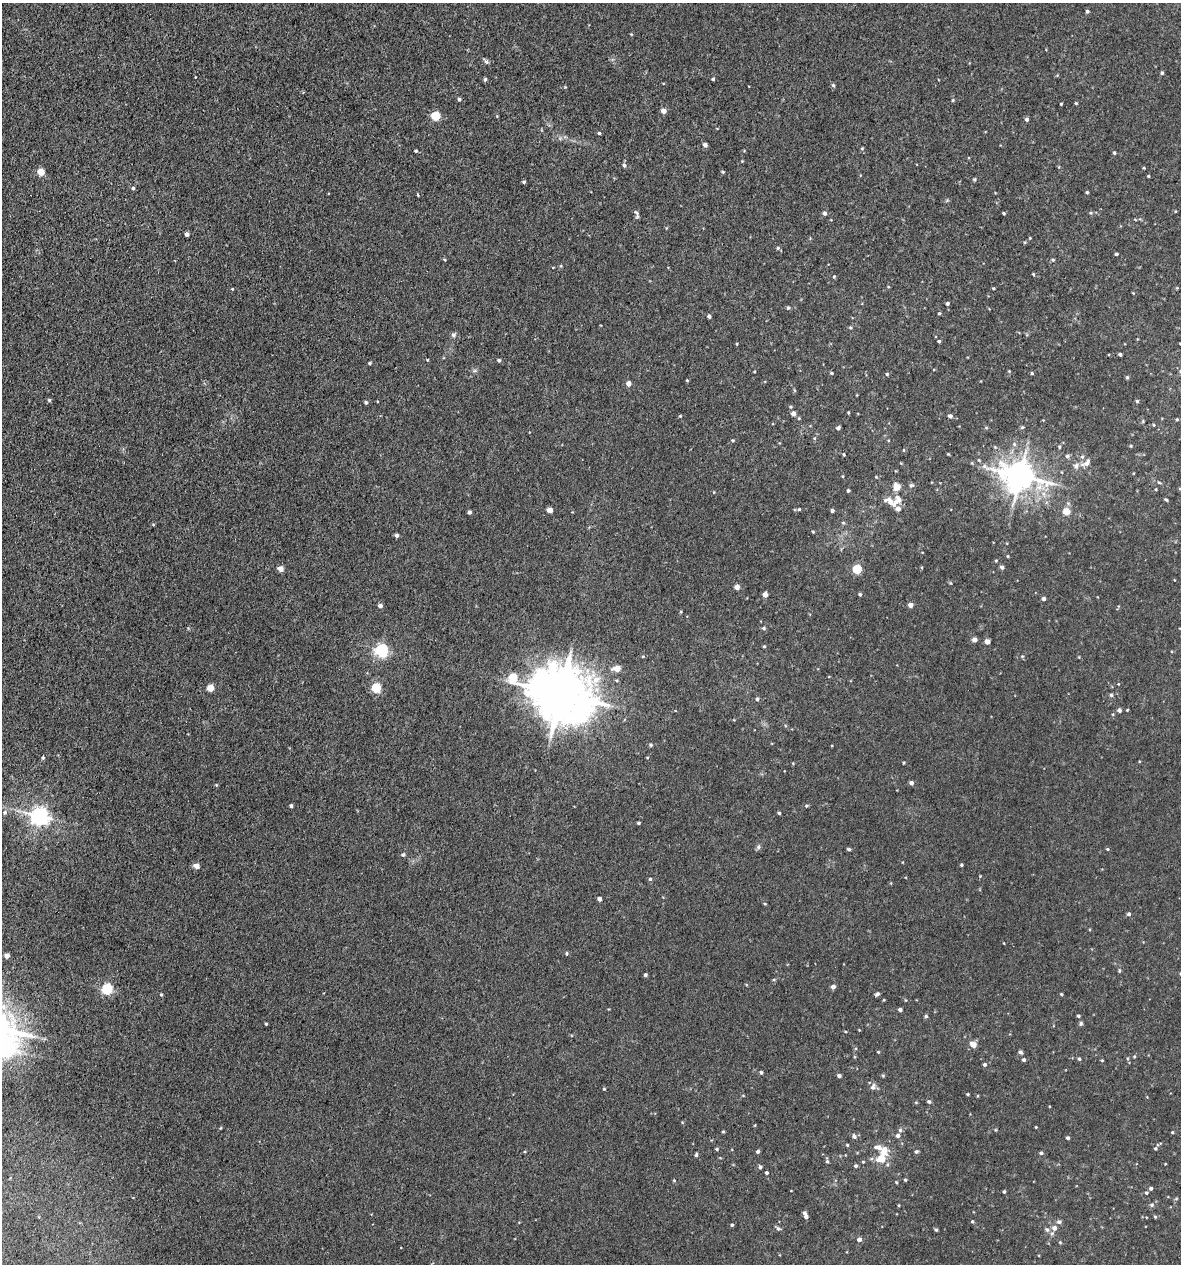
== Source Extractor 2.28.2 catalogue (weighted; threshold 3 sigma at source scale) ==
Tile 11 of 4 x 4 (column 3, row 3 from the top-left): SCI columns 2694-3872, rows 1312-2573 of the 5222 x 5150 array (HDU 1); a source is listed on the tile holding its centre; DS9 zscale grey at full resolution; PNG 1183 x 1266 px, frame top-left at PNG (2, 3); no overlay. Shown black and unused: <1% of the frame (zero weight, under 3 of 5 exposures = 5% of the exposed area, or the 3 px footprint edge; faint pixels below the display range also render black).
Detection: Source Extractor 2.28.2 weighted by HDU 2 'WHT'; one run over the whole footprint, this tile lists its part. Background 0.0181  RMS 0.0034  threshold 0.0152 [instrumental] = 3 sigma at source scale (4.5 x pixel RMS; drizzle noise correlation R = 1.50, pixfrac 1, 0.05/0.05 arcsec/px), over >= 5 px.
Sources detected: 230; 6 inside a brighter listed object's ellipse — not listed separately; the other 224 listed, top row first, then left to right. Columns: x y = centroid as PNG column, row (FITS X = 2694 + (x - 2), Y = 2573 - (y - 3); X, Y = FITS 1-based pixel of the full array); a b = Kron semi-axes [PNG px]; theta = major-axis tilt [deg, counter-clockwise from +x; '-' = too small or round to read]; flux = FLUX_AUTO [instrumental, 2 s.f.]
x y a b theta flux
1087 11 4 4 - 0.68
486 61 6 6 - 0.76
1162 73 4 4 - 0.47
485 79 4 3 - 0.57
713 79 4 3 - 0.44
833 85 5 4 - 0.55
565 87 4 4 - 0.25
459 99 4 4 - 0.63
953 100 4 4 - 0.35
1076 103 4 3 - 0.3
1061 104 3 2 - 0.3
663 111 5 4 - 2.3
435 116 5 5 - 15
1027 119 4 4 - 0.88
599 133 3 3 - 0.44
705 145 4 4 - 1.3
862 148 5 3 - 0.34
416 151 3 3 - 0.42
1114 153 4 3 - 0.45
742 161 3 3 - 0.23
624 165 5 4 - 0.87
1144 168 3 3 - 0.28
41 172 5 5 - 6.4
723 172 4 3 - 0.39
1148 176 3 3 - 0.4
974 179 5 3 - 0.37
524 182 4 3 - 0.46
133 188 5 4 - 0.53
1087 192 3 3 - 0.37
418 195 4 2 - 0.3
824 213 4 4 - 0.94
1004 213 3 3 - 0.4
1091 213 5 4 - 0.37
637 214 11 4 -74 0.76
187 234 4 4 - 1.2
1030 238 3 3 - 0.28
778 248 5 4 - 0.45
1116 254 4 3 - 0.47
1053 260 4 4 - 0.38
1033 274 5 4 - 0.29
834 277 4 3 - 0.36
993 288 3 3 - 0.37
232 289 4 4 - 0.27
947 303 4 3 - 0.76
788 307 5 4 - 0.42
939 313 4 3 - 0.47
709 316 4 4 - 0.8
850 328 5 4 - 0.38
453 335 7 6 - 0.76
939 341 3 3 - 0.43
737 344 4 3 - 0.26
1120 354 3 3 - 0.71
427 360 3 2 - 0.23
499 360 4 4 - 0.57
370 363 4 3 - 0.37
1009 371 4 3 - 0.3
832 373 5 3 - 0.4
1032 373 4 4 - 0.38
887 374 4 4 - 0.4
1127 377 5 4 - 0.45
687 380 3 3 - 0.3
628 384 4 4 - 2.4
794 390 5 3 - 0.31
49 400 5 4 - 0.48
1137 401 4 4 - 0.44
366 402 4 3 - 0.64
848 412 4 3 - 0.27
793 413 5 5 - 1.9
950 416 4 4 - 1.1
1177 419 3 3 - 0.36
1143 421 5 3 - 0.32
1154 425 4 3 - 0.3
1022 427 5 4 - 0.47
838 428 4 3 - 0.92
986 428 5 3 - 0.32
733 440 4 3 - 0.37
1131 446 4 3 - 0.36
1059 447 4 3 - 0.34
903 450 4 3 - 0.27
844 454 4 3 - 0.36
948 454 4 3 - 0.26
1067 456 5 5 - 0.7
1082 457 5 5 - 0.57
979 460 5 3 - 0.31
1086 464 13 6 12 1.3
1020 476 11 9 -13 540
876 477 4 3 - 0.27
1159 482 5 3 - 0.36
911 485 7 5 -9 0.66
896 487 5 5 - 4.7
1156 489 4 3 - 0.28
848 491 3 3 - 0.62
714 492 4 3 - 0.22
1166 500 5 3 - 0.4
890 502 18 8 -31 3.3
799 509 4 4 - 0.38
550 510 4 4 - 3
832 511 3 3 - 0.83
1066 511 8 8 - 2.9
469 512 4 3 - 0.88
843 523 5 4 - 0.36
153 525 5 3 - 0.27
813 532 4 3 - 0.3
397 535 4 4 - 0.84
1008 556 3 3 - 0.31
996 561 4 3 - 0.31
1002 567 5 4 - 0.89
280 569 4 4 - 2.9
857 569 5 5 - 16
737 587 4 4 - 2
860 594 4 3 - 0.5
765 595 4 4 - 2.3
1043 599 4 4 - 1
910 605 4 4 - 2.1
380 606 4 4 - 1.2
764 628 5 4 - 0.54
974 640 4 4 - 1.8
987 641 4 4 - 2.7
764 646 4 3 - 0.37
381 650 6 5 - 62
643 656 5 3 - 0.28
617 669 6 5 - 4
513 678 7 5 -57 13
210 688 5 4 - 5.8
376 688 5 5 - 19
561 694 19 15 -23 1800
1111 695 5 4 - 0.51
757 699 4 4 - 0.67
1119 710 4 4 - 0.99
1127 710 3 2 - 0.24
651 745 5 4 - 0.52
43 758 5 4 - 0.41
904 762 4 3 - 0.31
911 783 4 4 - 1.1
291 806 3 3 - 0.7
806 806 5 4 - 0.39
5 812 6 5 - 0.59
779 813 3 3 - 0.49
40 816 7 6 - 150
639 823 3 3 - 0.48
758 847 7 5 76 0.7
849 849 4 3 - 0.57
1107 849 4 4 - 0.34
403 855 5 4 - 0.58
961 865 3 3 - 0.42
196 866 5 4 - 2.5
650 879 4 4 - 0.46
599 899 4 4 - 1.5
765 904 5 3 - 0.27
1129 914 4 4 - 0.7
567 953 5 4 - 0.49
7 956 4 4 - 2
1119 971 5 3 - 0.33
645 975 4 3 - 0.74
833 987 4 4 - 1.6
107 989 6 5 - 31
161 994 3 3 - 0.36
877 994 4 3 - 0.93
1061 994 3 3 - 0.36
884 1000 3 3 - 0.26
900 1010 4 3 - 0.93
926 1016 4 4 - 0.56
1078 1016 3 3 - 0.51
1081 1023 6 4 79 0.56
266 1024 3 3 - 0.33
845 1032 4 3 - 0.32
973 1045 5 5 - 3.4
2 1048 12 8 19 180
878 1052 4 3 - 0.29
1020 1052 5 4 - 0.69
1134 1056 4 4 - 0.33
1079 1059 4 4 - 0.51
1024 1060 4 4 - 0.73
1102 1060 3 3 - 0.31
984 1064 4 4 - 0.66
761 1072 4 4 - 0.57
883 1075 5 4 - 0.36
839 1076 4 3 - 0.89
873 1087 10 6 69 1
604 1089 4 3 - 0.29
967 1094 3 3 - 0.3
929 1102 5 4 - 0.64
755 1125 4 2 - 0.23
1036 1127 3 3 - 0.22
220 1128 5 3 - 0.28
900 1130 5 5 - 0.58
996 1130 5 3 - 0.29
723 1132 3 3 - 0.33
1172 1132 4 3 - 0.32
854 1136 6 6 - 0.91
898 1136 5 5 - 0.99
1068 1138 4 3 - 0.67
847 1145 4 3 - 0.33
717 1149 4 4 - 0.42
1155 1149 5 4 - 0.4
884 1150 10 8 71 3.9
758 1152 4 4 - 0.7
916 1152 5 4 - 0.54
1041 1153 4 3 - 0.65
696 1155 4 3 - 0.54
882 1159 9 8 - 4.9
827 1161 5 4 - 0.53
863 1162 4 3 - 0.29
856 1166 4 4 - 0.61
760 1167 5 4 - 0.66
766 1173 3 3 - 0.54
674 1180 4 4 - 0.28
905 1180 4 3 - 0.38
896 1182 5 3 - 0.28
1151 1188 4 4 - 0.74
1004 1192 4 3 - 0.45
1146 1193 4 4 - 0.5
1152 1205 6 5 - 0.64
805 1215 8 4 -67 1.6
1155 1217 4 4 - 0.4
972 1222 4 3 - 0.37
1059 1222 6 5 - 0.79
732 1225 4 4 - 0.41
778 1228 6 5 - 0.61
1054 1228 6 6 - 1.7
936 1230 5 4 - 0.43
1047 1230 7 6 - 0.86
859 1240 4 4 - 1.4
1060 1242 4 4 - 0.31
Isophote crosses this tile's border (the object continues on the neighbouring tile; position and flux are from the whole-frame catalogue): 1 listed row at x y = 2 1048